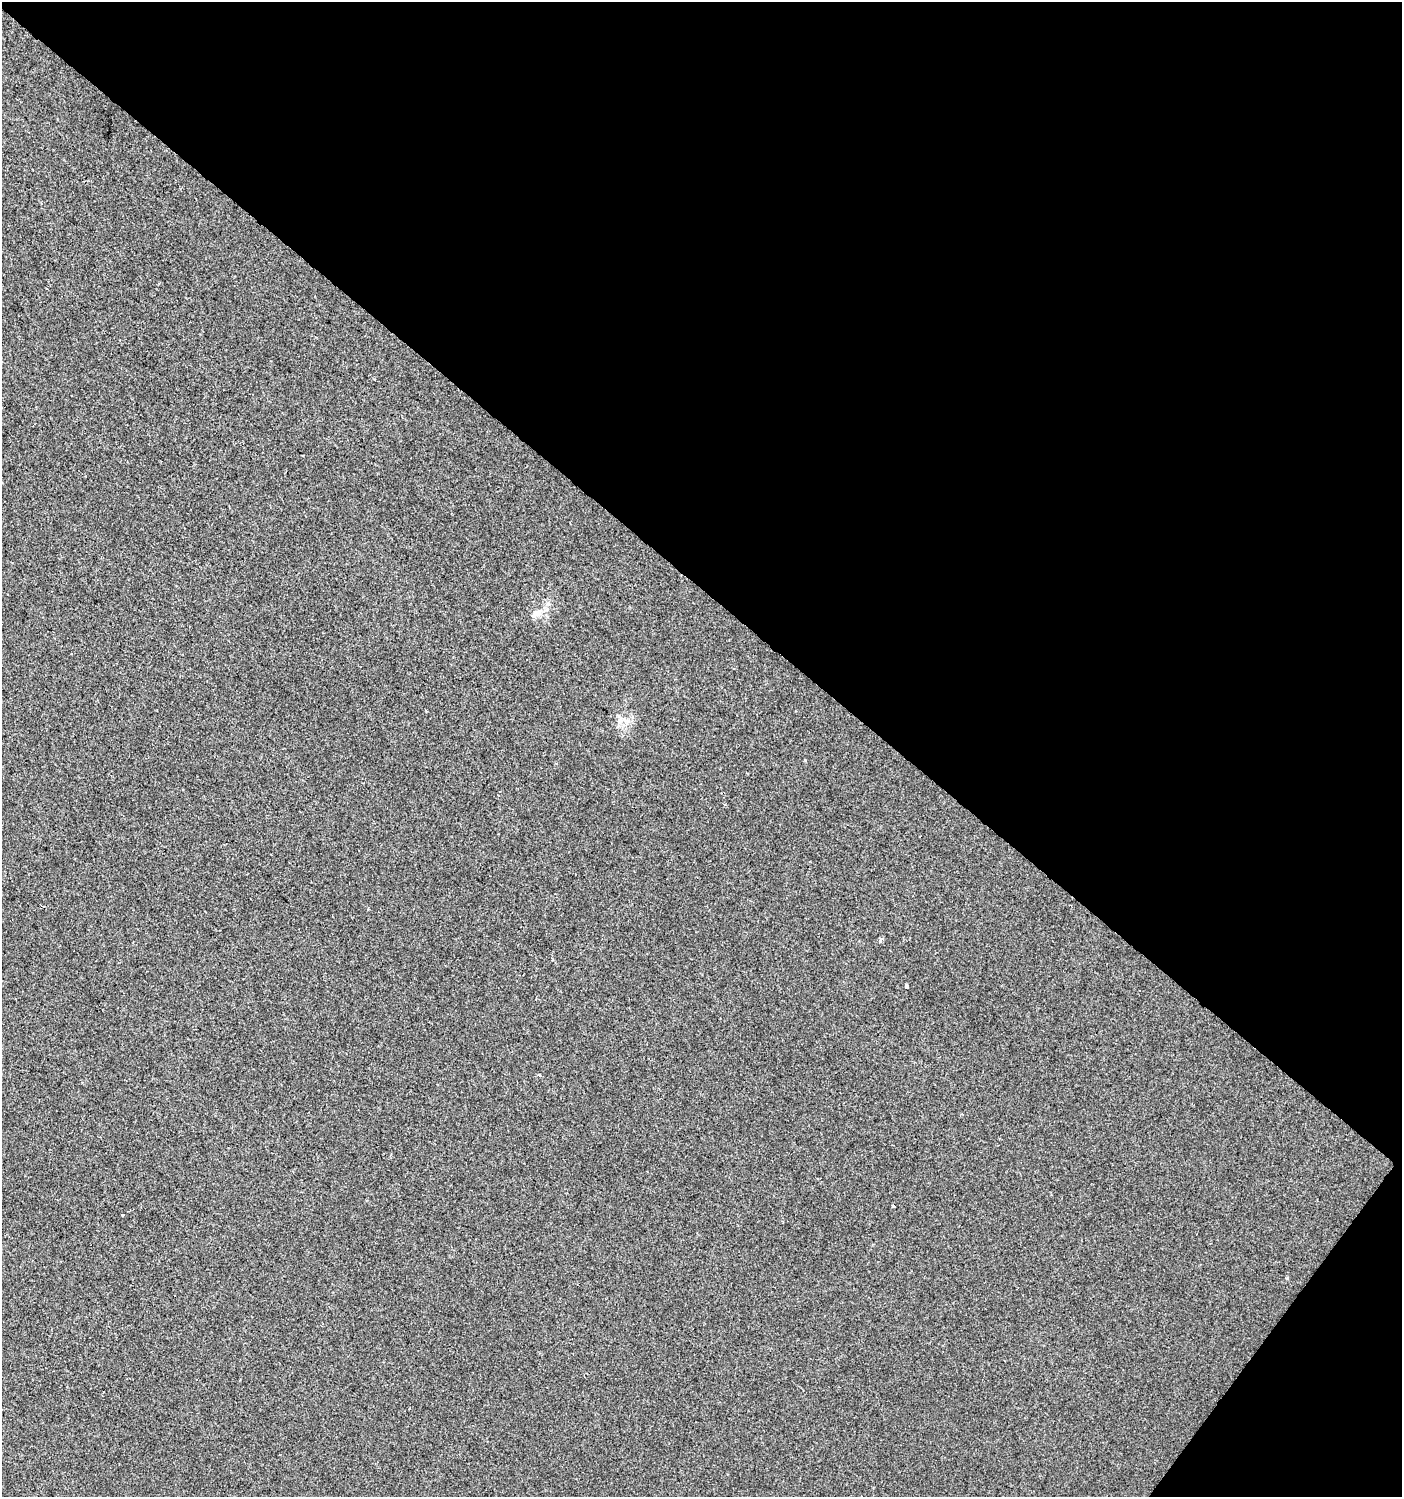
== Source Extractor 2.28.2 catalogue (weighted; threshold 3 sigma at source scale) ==
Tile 8 of 4 x 4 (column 4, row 2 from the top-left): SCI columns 4441-5840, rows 2990-4484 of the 6017 x 5983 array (HDU 1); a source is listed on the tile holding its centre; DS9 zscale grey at full resolution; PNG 1404 x 1499 px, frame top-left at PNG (2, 2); no overlay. Shown black and unused: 41% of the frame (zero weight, under 2 of 3 exposures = <1% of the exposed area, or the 3 px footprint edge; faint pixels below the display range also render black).
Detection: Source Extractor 2.28.2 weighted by HDU 2 'WHT'; one run over the whole footprint, this tile lists its part. Background 3.98e-04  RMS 0.0042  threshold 0.0188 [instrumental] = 3 sigma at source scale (4.5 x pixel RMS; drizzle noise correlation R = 1.50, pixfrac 1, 0.0396/0.0396 arcsec/px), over >= 5 px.
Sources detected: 8; all 8 listed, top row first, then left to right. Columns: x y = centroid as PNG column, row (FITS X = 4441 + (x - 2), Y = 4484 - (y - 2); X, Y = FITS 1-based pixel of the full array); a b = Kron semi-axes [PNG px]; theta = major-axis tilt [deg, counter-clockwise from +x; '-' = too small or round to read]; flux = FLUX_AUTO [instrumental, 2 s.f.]
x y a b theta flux
537 613 17 9 27 3.5
627 721 7 6 - 1.4
880 940 4 3 - 2.9
907 986 4 3 - 1.6
539 1075 4 3 - 0.56
893 1206 3 3 - 0.65
123 1215 3 3 - 2.1
1287 1278 4 3 - 0.55